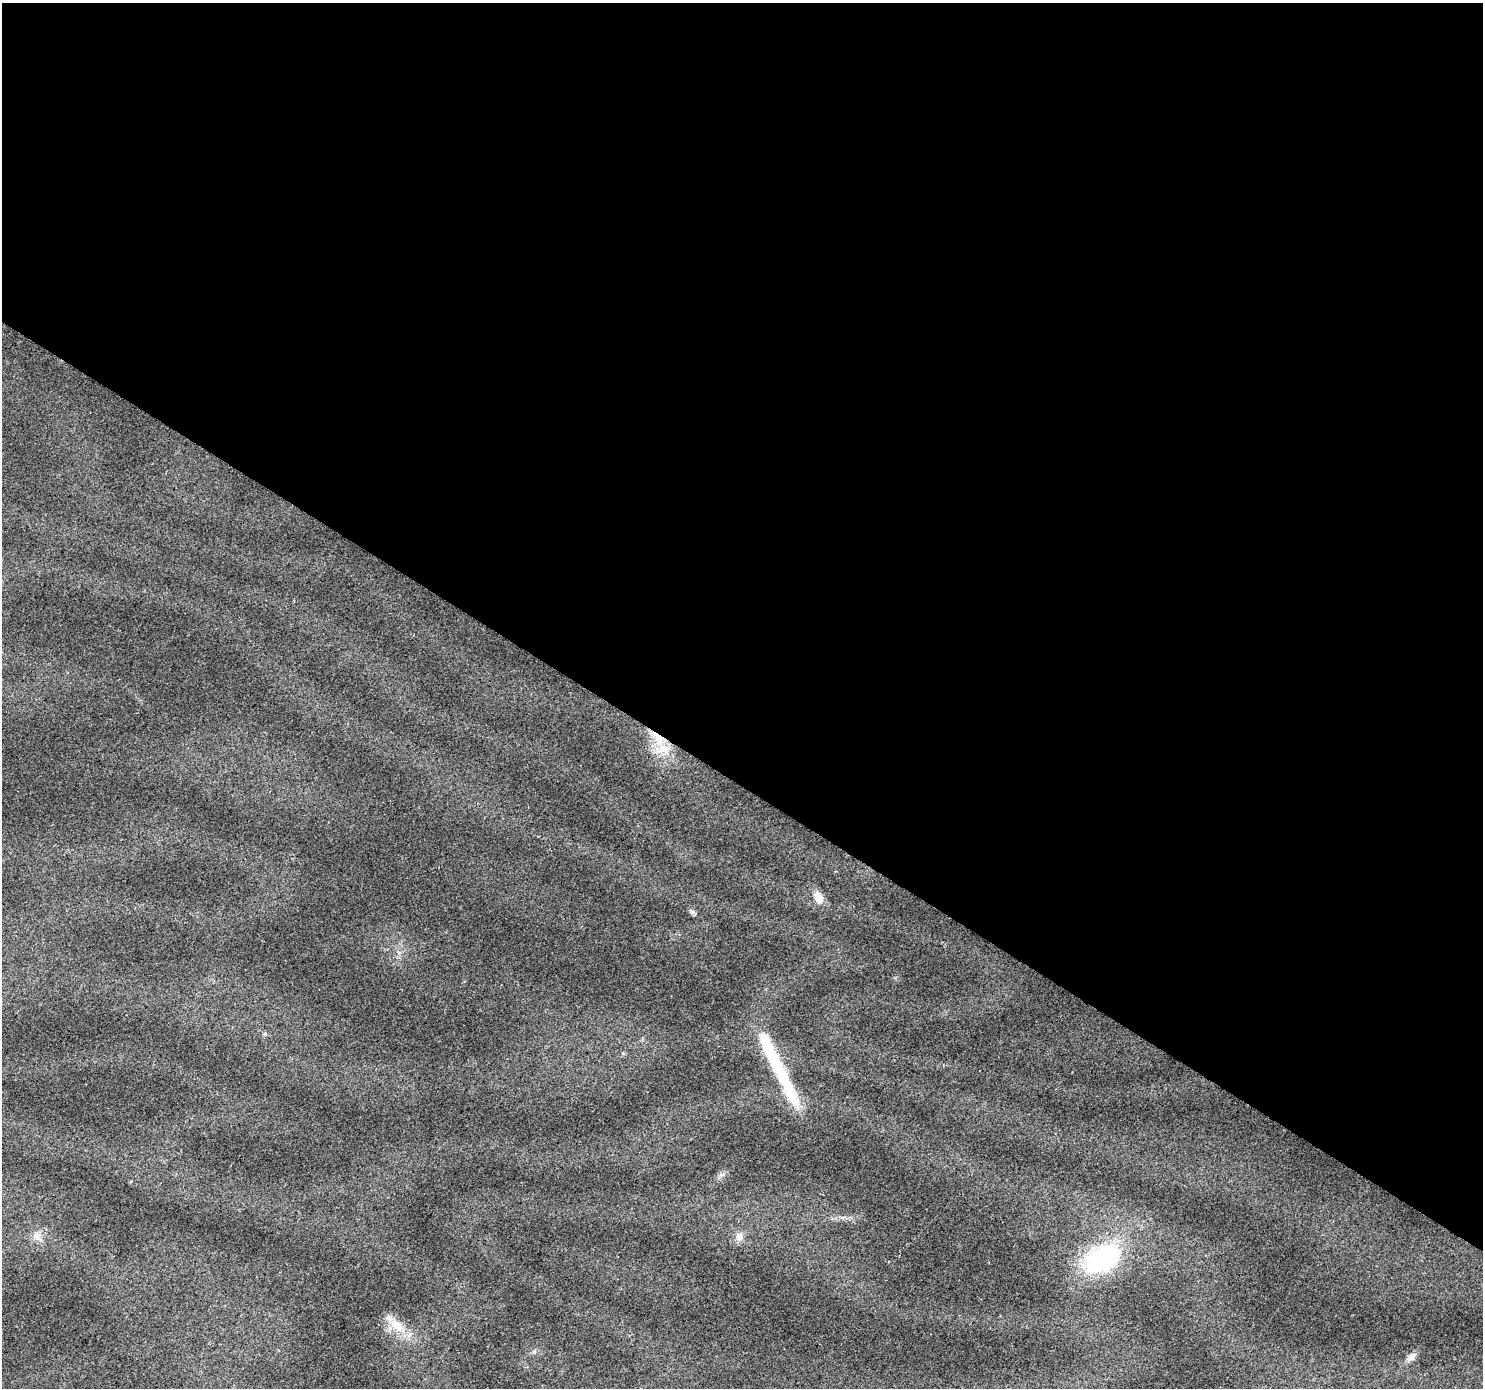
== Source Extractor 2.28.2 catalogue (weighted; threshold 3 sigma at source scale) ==
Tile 3 of 4 x 4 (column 3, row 1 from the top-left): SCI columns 2961-4441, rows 4344-5729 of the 5925 x 5982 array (HDU 1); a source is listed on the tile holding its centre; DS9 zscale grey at full resolution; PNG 1485 x 1390 px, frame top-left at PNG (2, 3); no overlay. Shown black and unused: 57% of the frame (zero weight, under 2 of 3 exposures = <1% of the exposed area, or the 3 px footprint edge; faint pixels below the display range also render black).
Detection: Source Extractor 2.28.2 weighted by HDU 2 'WHT'; one run over the whole footprint, this tile lists its part. Background 0.0458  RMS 0.0074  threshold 0.0333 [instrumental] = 3 sigma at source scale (4.5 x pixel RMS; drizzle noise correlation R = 1.50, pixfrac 1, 0.0396/0.0396 arcsec/px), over >= 5 px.
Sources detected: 14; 2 inside a brighter object's white glare — not listed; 1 inside a brighter listed object's ellipse — not listed separately; the other 11 listed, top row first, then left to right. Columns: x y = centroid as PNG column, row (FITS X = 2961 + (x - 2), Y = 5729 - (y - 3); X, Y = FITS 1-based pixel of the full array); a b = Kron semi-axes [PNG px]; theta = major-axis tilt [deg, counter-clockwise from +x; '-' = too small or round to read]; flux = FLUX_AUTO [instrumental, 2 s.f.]
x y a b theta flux
658 738 24 12 -54 22
818 897 15 10 -59 8.6
692 911 8 6 -28 1.9
265 1034 6 5 - 1.4
769 1050 62 13 -69 38
623 1053 6 4 0 0.98
37 1236 13 11 14 6.3
739 1237 11 9 67 5.2
1103 1259 21 14 29 130
397 1326 23 14 -41 15
1411 1357 11 8 34 4.2
Overlapping masked pixels (flux is a lower limit): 1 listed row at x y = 658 738
Unlisted compact peaks at least as high as the median listed source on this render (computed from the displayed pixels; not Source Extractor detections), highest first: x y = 534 1352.